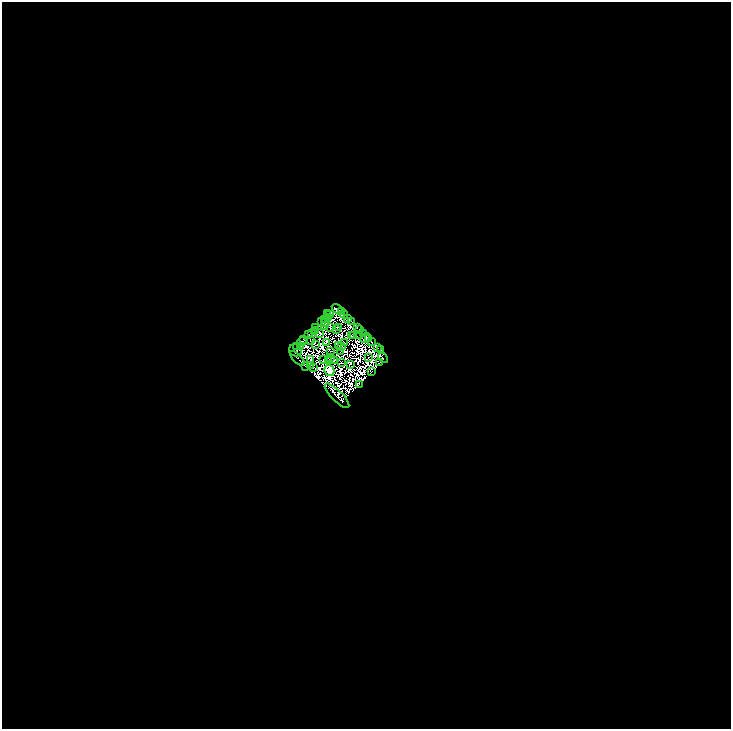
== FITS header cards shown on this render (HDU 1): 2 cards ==
NAXIS1  =                 1457
NAXIS2  =                 1454

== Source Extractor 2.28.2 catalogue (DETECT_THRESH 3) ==
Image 1457 x 1454 px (HDU 1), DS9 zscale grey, zoomed out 1/2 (1 PNG px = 2 x 2 image px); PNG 733 x 731 px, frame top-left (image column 1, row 1454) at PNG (2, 2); each listed source drawn as its Kron ellipse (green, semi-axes under 4 px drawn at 4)
Background -1.5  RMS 8.2e-05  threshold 2.47e-04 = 3 sigma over >= 5 px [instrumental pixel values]
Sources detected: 209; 146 cannot appear on this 1/2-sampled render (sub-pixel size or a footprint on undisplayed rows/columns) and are neither listed nor drawn; the other 63 listed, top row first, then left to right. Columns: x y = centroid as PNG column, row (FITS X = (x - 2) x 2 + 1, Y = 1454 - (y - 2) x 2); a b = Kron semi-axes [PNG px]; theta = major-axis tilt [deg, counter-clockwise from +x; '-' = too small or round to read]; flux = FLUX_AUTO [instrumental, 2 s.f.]
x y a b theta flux
338 309 7 3 -35 28
341 312 2 1 - 32
327 314 2 1 - 11
329 314 2 1 - 4.1
344 314 4 2 - 46
329 317 3 2 - 22
325 319 3 3 - 17
348 319 4 2 - 5.2
321 322 4 2 - 26
352 322 3 1 - 30
325 323 2 1 - 2.8
325 325 2 2 - 3.6
315 327 4 2 - 23
357 327 2 1 - 3.1
331 328 2 1 - 1.9
339 328 2 1 - 4.4
336 329 2 1 - 2.7
360 329 2 1 - 25
316 330 2 1 - 4.7
315 331 3 1 - 24
311 333 2 1 - 0.11
320 333 2 1 - 5.8
309 334 2 1 - 7.4
364 334 2 1 - 1.1
354 335 3 1 - 1.1
359 335 2 1 - 8.8
351 336 2 1 - 4.2
365 338 5 2 - 2.4
304 339 3 2 - 19
369 339 3 2 - 2.3
310 341 2 1 - 6.5
302 342 5 2 - 9.4
326 342 2 1 - 15
372 342 4 2 - 9
344 343 2 1 - 0.81
316 345 2 1 - 6.8
339 345 2 1 - 3
296 346 3 1 - 16
301 346 3 2 - 21
341 347 2 1 - 13
377 347 2 2 - 15
295 350 6 6 - 41
380 350 2 1 - 4.4
330 351 2 1 - 5
341 351 2 1 - 3.4
368 357 2 1 - 3.4
297 358 9 2 -44 79
330 358 2 1 - 0.71
383 358 5 2 - 40
323 359 2 1 - 4.1
310 360 2 1 - 12
329 360 2 1 - 5.3
334 361 2 1 - 0.15
380 362 3 1 - 4.9
342 363 2 1 - 2.6
351 364 3 1 - 5.6
310 365 3 2 - 100
306 366 2 2 - 20
314 367 2 1 - 4.1
329 370 5 5 - 5800
372 371 2 1 - 8.6
359 384 2 1 - 5
337 396 16 5 -45 120
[146 sub-pixel or undisplayed-footprint detections neither listed nor drawn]